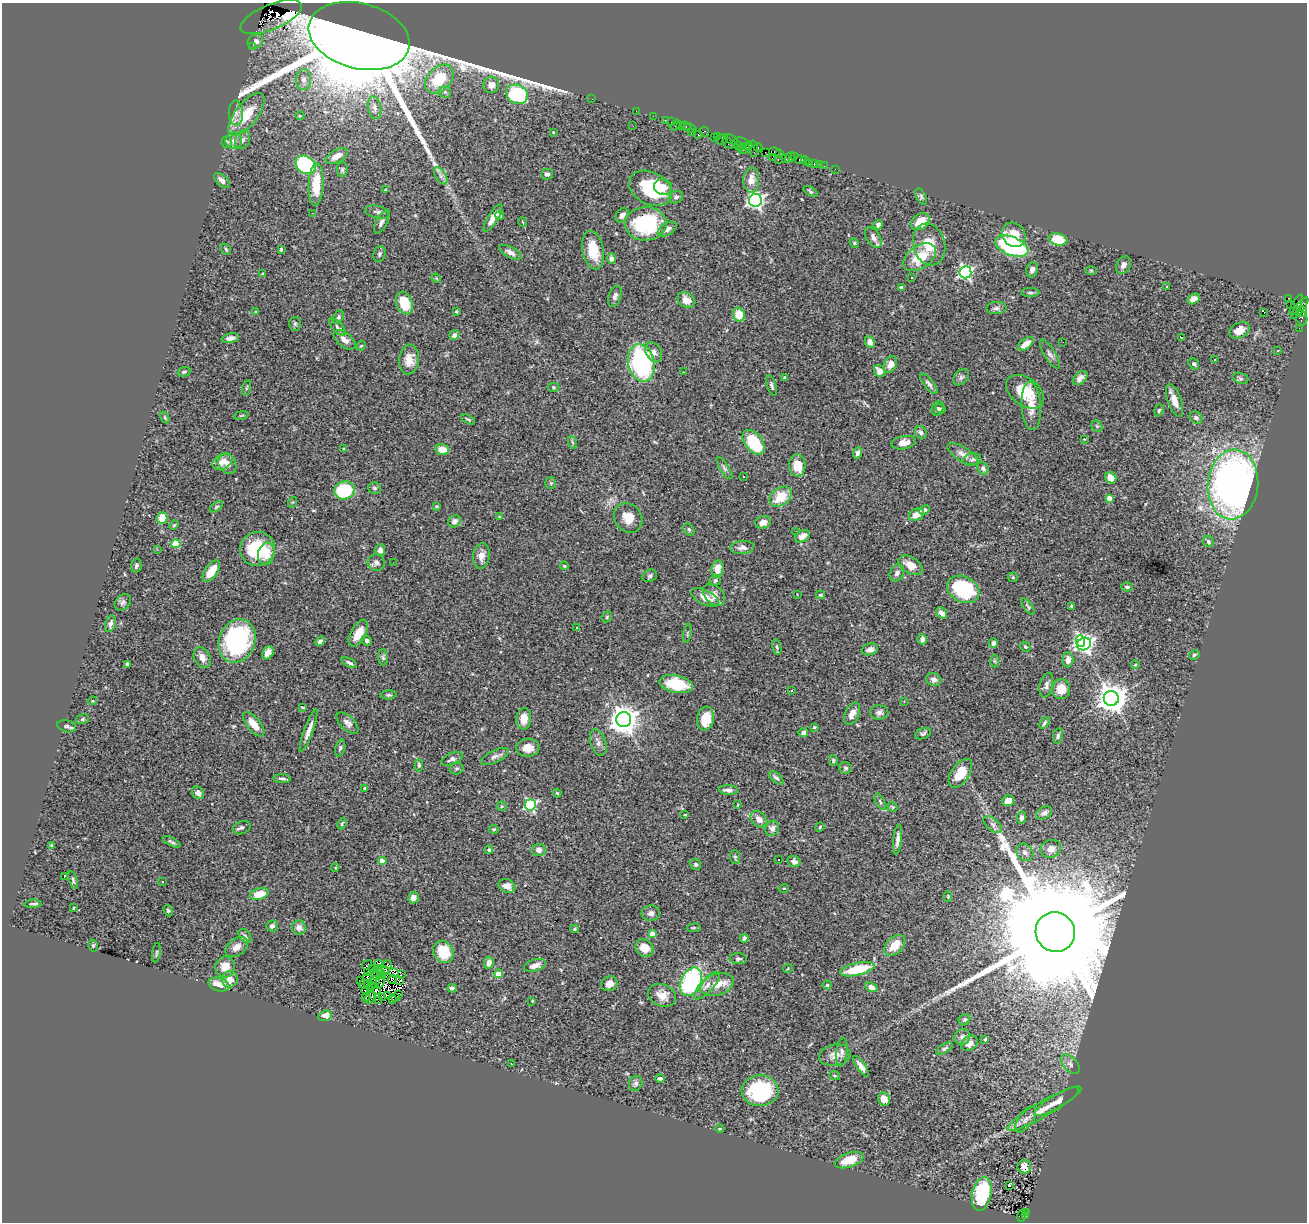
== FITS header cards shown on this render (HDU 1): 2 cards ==
NAXIS1  =                 1305
NAXIS2  =                 1220

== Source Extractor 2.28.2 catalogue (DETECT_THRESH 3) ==
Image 1305 x 1220 px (HDU 1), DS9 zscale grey, 1 PNG px = 1 image px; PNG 1309 x 1224 px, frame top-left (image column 1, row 1220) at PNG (2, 3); each listed source drawn as its Kron ellipse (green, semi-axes under 4 px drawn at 4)
Background 1.27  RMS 0.061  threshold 0.183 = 3 sigma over >= 5 px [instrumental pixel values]
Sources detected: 436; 9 with non-positive FLUX_AUTO (blend fragments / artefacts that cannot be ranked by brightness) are neither listed nor drawn; the other 427 listed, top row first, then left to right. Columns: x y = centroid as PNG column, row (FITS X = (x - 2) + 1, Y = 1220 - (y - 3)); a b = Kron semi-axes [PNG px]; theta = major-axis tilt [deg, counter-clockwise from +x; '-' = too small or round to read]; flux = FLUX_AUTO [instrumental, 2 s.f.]
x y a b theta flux
271 17 33 12 23 1800
359 36 51 32 -14 53000
255 42 8 7 - 23
252 47 2 2 - 14
439 79 16 11 47 170
303 80 10 7 88 23
491 85 8 8 - 30
445 92 6 6 - 10
517 94 11 9 -29 370
592 99 2 2 - 56
375 107 11 6 -78 17
636 111 2 2 - 21
236 113 12 7 -89 21
247 114 25 11 52 120
300 116 4 3 - 3.4
653 116 2 2 - 22
665 120 2 2 - 27
671 122 2 2 - 18
675 125 6 2 56 160
633 126 2 2 - 2.5
681 126 3 3 - 79
686 126 5 3 - 68
690 128 6 3 -21 100
553 132 3 2 - 3.4
704 132 5 4 - 120
691 133 3 2 - 73
698 135 3 3 - 95
718 136 4 3 - 61
714 138 3 2 - 20
722 139 6 5 - 280
730 139 7 4 -28 97
243 140 10 7 67 15
234 141 8 8 - 21
227 142 5 5 - 6.7
741 142 7 3 -16 170
728 143 6 4 -43 150
738 145 3 3 - 83
743 146 3 3 - 160
758 147 4 3 - 71
747 148 7 3 51 110
742 149 5 2 - 180
754 149 8 3 -84 200
765 152 2 2 - 45
775 152 6 3 -9 62
780 154 3 2 - 45
337 156 12 6 29 35
790 157 6 3 55 58
795 157 3 2 - 7.2
772 158 4 2 - 110
785 158 3 2 - 24
778 160 3 2 - 130
800 160 5 3 - 95
805 160 5 3 - 17
814 163 3 3 - 66
809 164 3 2 - 5.4
819 164 2 2 - 8.6
305 165 11 8 -35 460
824 166 2 2 - 22
342 169 7 5 88 8
835 169 2 2 - 11
547 174 6 5 - 11
441 176 10 5 -57 15
222 180 9 5 -42 19
751 180 12 8 87 39
316 185 21 7 88 110
663 187 9 8 - 35
650 188 23 16 -27 280
385 190 4 2 - 2.3
810 191 8 4 -31 6.4
921 196 9 4 -64 8.1
676 197 7 6 - 11
755 200 6 6 - 1300
378 212 13 6 -13 15
312 213 2 2 - 34
622 215 8 6 51 16
500 216 4 4 - 15
493 218 16 5 58 43
381 222 12 5 62 16
523 222 5 3 - 3.6
920 222 10 7 36 81
646 224 21 17 2 350
878 225 5 4 - 10
667 229 10 6 30 21
1014 235 13 11 -50 60
873 238 11 6 -58 23
1058 239 9 6 -12 110
854 243 5 4 - 4.6
929 244 21 16 -74 95
1012 246 17 9 -22 470
226 249 6 4 -48 6
281 249 3 3 - 8.7
593 250 19 10 -79 99
510 252 12 5 -27 19
380 254 8 6 70 9.4
919 257 18 11 34 110
611 258 5 4 - 12
1123 265 9 7 59 17
1032 270 7 5 71 17
1091 270 5 3 - 4.4
965 272 6 6 - 760
263 274 3 3 - 6.9
912 277 3 3 - 18
436 278 5 3 - 3.5
902 287 4 3 - 9.7
1166 287 3 2 - 4.1
1030 293 9 3 0 8.4
615 296 11 6 71 15
1289 298 3 3 - 690
1194 299 7 5 30 22
686 300 9 7 -29 38
404 303 12 8 -69 100
1290 304 2 2 - 16
1296 305 11 3 61 150
996 308 10 6 5 12
1300 308 13 4 52 470
256 311 3 2 - 2.9
456 312 4 3 - 3.9
1302 312 5 4 - 300
1264 313 3 2 - 11
739 315 7 6 - 68
338 317 7 5 66 8.4
1302 318 7 5 -82 190
295 324 7 5 89 8
338 327 11 5 -46 12
1299 328 2 2 - 25
1239 330 11 7 27 40
454 335 5 4 - 13
1181 337 3 2 - 5.6
230 338 9 5 12 17
345 340 13 7 -38 26
870 342 6 5 - 26
1063 342 2 2 - 2.8
1026 344 9 5 38 46
361 346 5 4 - 4.1
1277 351 3 3 - 6.1
654 352 10 7 -62 22
1050 354 16 5 -59 16
1215 359 3 3 - 8
409 360 15 10 85 45
641 363 19 13 -77 640
1194 364 6 5 - 9.4
890 365 9 6 63 38
880 371 6 5 - 32
184 372 6 4 17 7.4
683 372 3 2 - 13
785 377 3 3 - 6.3
961 377 9 6 45 11
1080 378 8 5 43 19
1240 378 8 5 -19 8.7
929 384 12 5 -52 14
772 386 10 3 -73 8
553 387 6 4 -2 5.9
247 388 8 3 76 4.7
1025 392 21 13 -36 120
1174 401 17 7 -71 44
1031 406 24 9 -86 52
938 408 7 5 62 11
940 409 5 4 - 6
1159 410 6 4 71 6.5
241 415 7 3 10 4.7
165 418 6 3 -59 4.6
1196 418 7 5 -36 12
468 419 8 3 -27 5.6
1097 426 6 5 - 5.4
921 432 7 5 -56 15
1084 439 2 2 - 2.9
572 442 7 4 -70 5.9
754 442 14 8 -51 250
904 443 12 6 11 34
344 449 4 4 - 4.4
442 450 7 5 -12 43
858 453 6 4 67 15
963 454 17 7 -32 27
972 459 9 6 15 10
222 462 11 7 30 39
227 464 10 8 -61 26
797 465 11 8 -88 78
724 468 13 4 -57 12
983 468 6 5 - 9.5
743 477 3 2 - 4.7
1111 478 6 5 - 46
551 483 5 5 - 5.7
1233 484 35 25 85 2000
375 488 6 5 - 8.8
344 490 10 9 - 310
781 497 12 8 37 98
1109 498 4 4 - 43
293 502 5 3 - 3.7
437 506 4 3 - 5.3
216 507 7 3 36 5
924 510 6 4 26 13
916 514 8 5 29 41
499 517 3 3 - 4.4
162 518 6 5 - 76
628 518 16 13 -53 54
454 521 6 5 - 15
763 522 8 6 13 28
174 525 5 3 - 4.5
689 529 7 5 -51 8
796 531 3 2 - 3.4
802 536 8 5 32 33
1208 541 6 5 - 11
176 544 4 4 - 170
742 548 12 6 4 19
257 549 17 17 - 200
157 550 3 3 - 5.1
380 550 6 5 - 22
266 554 11 8 81 64
481 556 12 8 82 31
376 562 8 8 - 15
393 562 2 2 - 14
910 565 13 8 -33 45
136 566 7 5 72 9.3
564 566 4 3 - 4.8
717 569 8 6 78 43
211 571 12 6 56 77
897 573 9 6 63 18
650 576 8 6 23 9.3
1013 577 5 5 - 4.7
715 580 6 5 - 7.8
1127 587 6 4 -1 9.1
963 589 17 12 -27 300
714 595 12 9 -46 30
797 595 3 2 - 4.1
820 595 4 3 - 4.9
705 597 15 7 -27 51
123 602 9 7 44 13
1072 606 4 3 - 4.6
1028 607 9 4 -54 6.9
942 613 6 4 -44 24
607 617 6 4 48 5.1
110 624 8 5 76 15
577 627 3 2 - 2.4
358 633 15 7 60 58
687 633 9 3 79 4.5
922 639 5 5 - 20
367 640 5 5 - 11
237 641 22 18 69 520
320 641 5 4 - 13
1081 641 6 4 -86 560
993 643 5 4 - 14
1084 644 7 6 - 1200
777 647 7 4 -76 6.7
1025 647 5 4 - 7
870 649 8 5 16 20
268 653 7 5 60 28
1194 655 5 4 - 6.2
383 657 8 5 -86 7.6
202 658 11 8 -63 29
1068 660 7 5 89 26
994 661 6 4 -89 6.5
349 663 8 3 -28 11
127 664 4 3 - 7.5
1135 665 4 3 - 3.2
934 679 8 6 -19 18
676 684 17 9 -11 130
1046 685 12 6 76 18
1061 689 10 9 - 61
792 691 3 2 - 3.8
388 695 8 4 5 7.5
1111 698 7 7 - 5900
92 701 4 3 - 3
904 701 3 2 - 3.6
303 707 4 2 - 3.7
879 712 9 7 0 15
852 714 12 7 64 28
83 719 6 5 - 7.1
524 719 10 7 86 43
705 719 12 8 82 65
624 720 7 7 - 5500
348 723 13 7 -44 20
1044 723 6 3 57 6.9
254 724 15 6 -51 52
67 726 9 6 -15 11
814 727 3 3 - 5.2
309 730 22 4 70 30
803 733 5 4 - 14
923 734 8 5 22 8.5
1058 736 8 5 82 11
598 743 13 7 -70 22
340 748 8 5 75 7.7
528 748 12 9 4 43
495 757 15 6 26 19
452 759 11 5 22 14
833 760 5 3 - 5.5
419 765 6 4 -88 7.8
456 768 7 6 - 8.8
846 768 6 6 - 9
960 773 16 9 57 83
776 778 9 4 -41 11
282 779 9 3 -2 9.5
365 789 4 3 - 16
728 790 9 5 -5 18
198 793 7 5 -48 15
557 793 4 3 - 4.3
1008 801 6 5 - 37
880 802 9 4 -64 7.7
530 805 5 5 - 530
738 805 4 2 - 3.3
502 806 5 5 - 5.5
893 807 5 4 - 4.8
1044 813 8 6 27 20
685 815 3 2 - 2.9
1021 818 6 4 77 13
759 819 9 7 -41 27
342 824 6 3 64 4.8
993 824 11 6 -41 15
820 827 5 4 - 3.9
242 828 9 6 21 12
772 828 8 6 63 18
494 829 5 3 - 3.7
898 840 15 4 84 20
171 842 10 3 -27 7.8
52 845 3 3 - 6.6
1051 849 10 8 21 34
489 850 4 4 - 6.3
539 850 7 6 - 19
1025 852 9 8 - 19
735 857 7 5 -87 6.6
779 859 2 2 - 3.7
382 861 4 4 - 51
794 862 7 5 -26 29
696 864 6 5 - 9.5
335 868 4 3 - 4.3
64 876 4 2 - 18
73 880 9 4 -72 7.9
163 881 3 2 - 5.6
507 886 8 6 -24 28
784 888 5 3 - 3.1
259 894 9 6 16 70
948 897 5 4 - 4.3
413 898 5 5 - 34
33 904 8 3 3 8.4
74 908 3 2 - 3.6
168 910 6 4 -63 5.8
651 913 9 8 - 18
272 926 5 5 - 12
299 928 7 7 - 24
694 928 7 3 8 5.1
575 929 4 3 - 4.8
1055 932 20 19 - 250000
652 934 4 4 - 58
245 936 8 5 -52 9.6
744 938 4 3 - 11
93 945 6 4 -75 6.4
895 945 12 8 43 70
237 947 13 8 37 28
644 948 9 8 - 65
443 952 11 9 -59 130
156 953 10 3 81 6.5
738 959 9 5 -3 9.7
489 963 6 4 85 30
378 964 3 3 - 1.6
388 964 4 3 - 6.8
367 965 5 3 - 5.1
535 965 11 6 17 24
225 967 10 10 - 47
788 968 5 3 - 3.2
372 969 4 2 - 2.1
378 969 4 2 - 5.2
857 969 17 6 12 150
386 970 3 2 - 3.7
367 972 3 2 - 5.9
381 972 3 2 - 5.1
394 973 5 2 - 5.3
498 974 4 4 - 67
376 975 5 2 - 0.49
401 975 2 2 - 3.4
382 976 3 2 - 3.7
367 977 4 4 - 3.2
230 979 8 8 - 40
361 980 2 2 - 0.61
392 980 4 2 - 4
375 981 5 2 - 4
400 981 3 2 - 1.1
380 982 7 3 66 2.2
691 982 15 10 64 520
367 984 3 2 - 2.5
609 984 8 7 - 27
219 985 11 6 -16 49
364 985 5 3 - 3.4
717 985 17 10 18 65
827 985 4 4 - 5.2
371 986 3 3 - 6
707 986 17 6 47 30
871 987 7 4 -21 26
452 988 4 3 - 9.8
366 990 4 2 - 4.4
370 990 4 2 - 0.92
376 990 4 3 - 3.7
398 995 4 2 - 5.2
662 995 14 11 -25 46
388 996 3 2 - 6.9
366 997 4 2 - 1.8
370 997 7 3 54 6.5
383 997 4 3 - 11
395 997 2 2 - 13
392 999 2 2 - 0.16
378 1001 2 2 - 3.6
532 1001 3 3 - 24
325 1016 7 5 17 41
965 1020 6 5 - 8.9
962 1037 8 7 - 19
985 1039 4 3 - 13
969 1043 9 7 34 30
944 1048 9 4 33 8.5
842 1052 14 5 85 16
835 1055 16 10 9 35
511 1064 3 2 - 2.9
1070 1064 12 7 -47 17
861 1066 12 4 -55 20
835 1076 5 3 - 3.7
660 1078 5 3 - 10
636 1083 8 6 66 11
760 1091 18 15 2 340
884 1099 7 6 - 35
1057 1102 25 6 31 33
1044 1108 42 7 30 64
1025 1119 15 7 55 22
720 1129 4 3 - 3.2
849 1160 15 7 18 70
1024 1167 7 7 - 32
1009 1186 3 3 - 33
982 1194 17 9 78 260
1027 1212 3 3 - 280
1022 1216 6 4 73 240
1025 1216 4 3 - 120
At the frame edge (FLAGS 8, measured only in part): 1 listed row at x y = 271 17
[9 non-positive-flux detections neither listed nor drawn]